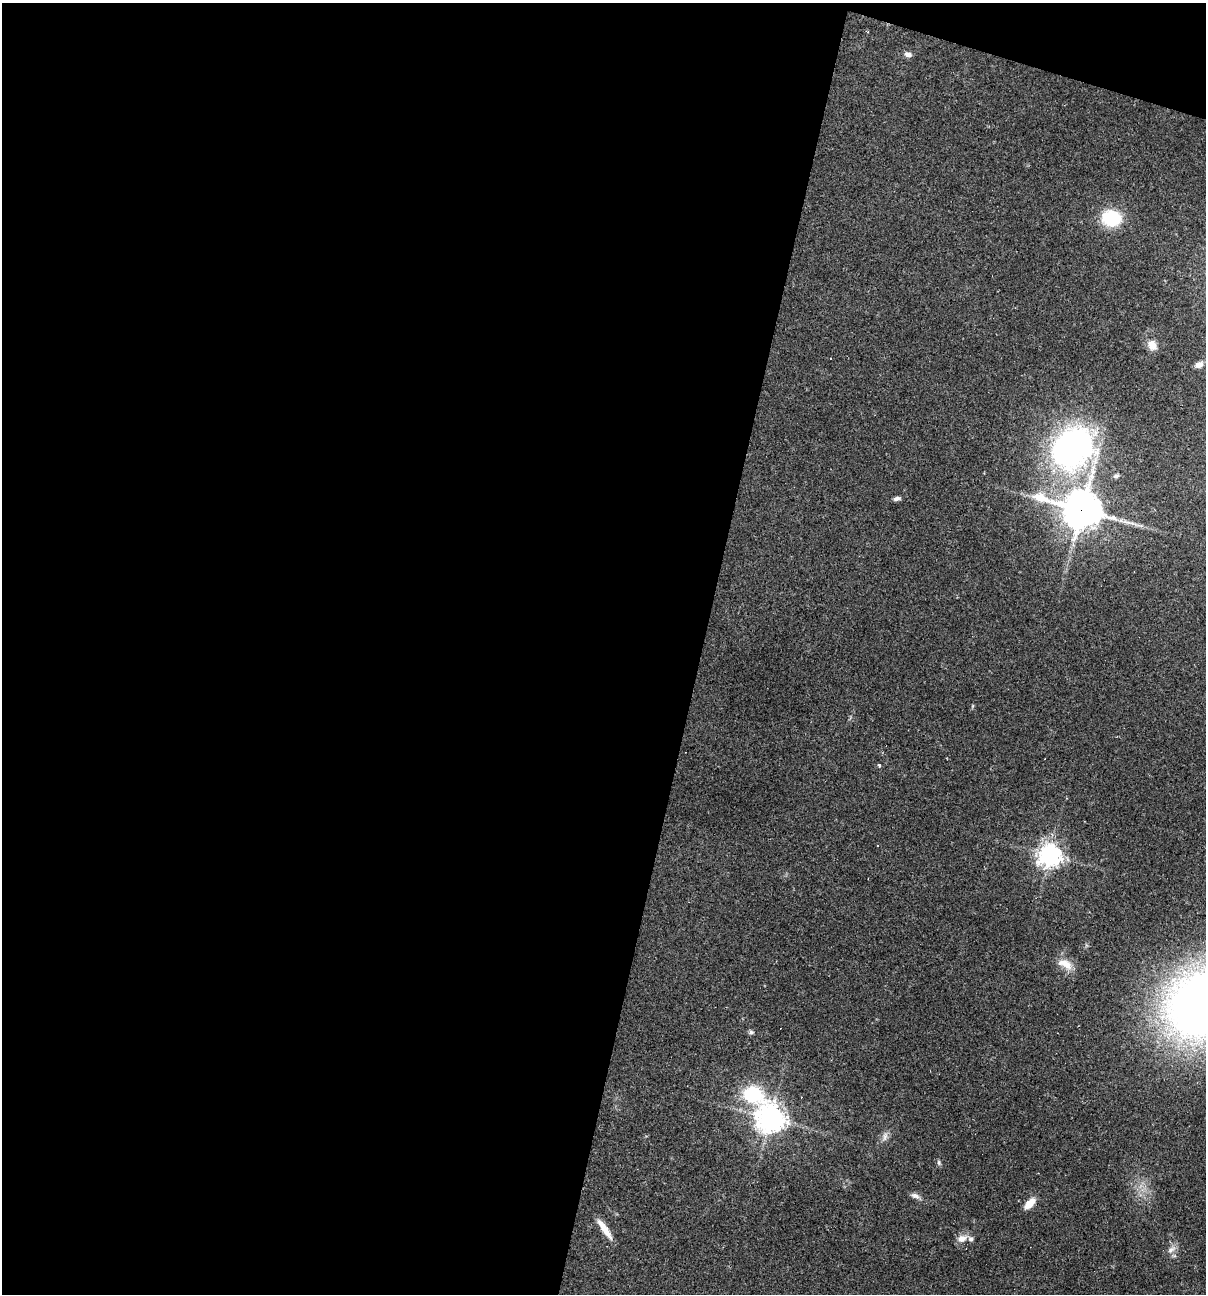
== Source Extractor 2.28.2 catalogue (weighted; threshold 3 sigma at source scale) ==
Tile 1 of 4 x 4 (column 1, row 1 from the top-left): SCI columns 248-1451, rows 3875-5166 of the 5183 x 5166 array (HDU 1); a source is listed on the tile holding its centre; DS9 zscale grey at full resolution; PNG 1208 x 1296 px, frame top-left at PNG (2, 3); no overlay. Shown black and unused: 60% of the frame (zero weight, under 2 of 3 exposures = <1% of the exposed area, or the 3 px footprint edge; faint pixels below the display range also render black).
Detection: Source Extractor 2.28.2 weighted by HDU 2 'WHT'; one run over the whole footprint, this tile lists its part. Background 0.0497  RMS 0.0052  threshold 0.0232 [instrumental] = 3 sigma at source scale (4.5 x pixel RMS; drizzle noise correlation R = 1.50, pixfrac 1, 0.05/0.05 arcsec/px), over >= 5 px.
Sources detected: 26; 3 cosmic-ray / hot-pixel residue — not listed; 1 inside a brighter listed object's ellipse — not listed separately; the other 22 listed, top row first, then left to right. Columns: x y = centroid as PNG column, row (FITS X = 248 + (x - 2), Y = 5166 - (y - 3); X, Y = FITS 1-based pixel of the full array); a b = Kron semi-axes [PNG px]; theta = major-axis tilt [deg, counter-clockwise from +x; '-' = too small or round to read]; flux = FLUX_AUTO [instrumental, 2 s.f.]
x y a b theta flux
908 54 9 6 -11 2.2
1111 218 22 18 -4 22
1152 345 12 9 -67 4.8
1199 365 9 6 27 2.2
1072 447 37 29 36 190
1116 476 8 5 8 1.3
897 499 9 5 14 1.5
1082 510 15 13 -16 1100
879 765 4 3 - 0.92
1050 855 7 7 - 410
1065 964 21 10 -25 6.2
1205 1003 65 53 31 540
751 1032 7 5 0 1
753 1094 20 13 -29 37
770 1118 9 9 - 630
885 1136 13 6 77 2.3
939 1163 7 5 -76 1
915 1196 12 6 -23 2.2
1030 1203 14 7 45 6.2
604 1229 26 6 -55 6.9
962 1238 13 9 17 3.8
1171 1250 13 7 39 2.7
Overlapping masked pixels (flux is a lower limit): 1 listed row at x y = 1082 510
Isophote crosses this tile's border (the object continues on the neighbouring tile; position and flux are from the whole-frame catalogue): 1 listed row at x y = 1205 1003